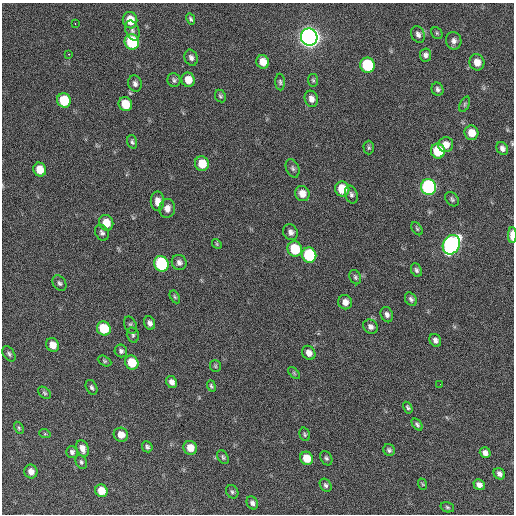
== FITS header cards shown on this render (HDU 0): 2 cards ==
NAXIS1  =                  512 / Axis length
NAXIS2  =                  512 / Axis length

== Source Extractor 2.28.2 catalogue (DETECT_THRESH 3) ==
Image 512 x 512 px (HDU 0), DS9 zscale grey, 1 PNG px = 1 image px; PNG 516 x 516 px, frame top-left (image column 1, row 512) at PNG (2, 3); each listed source drawn as its Kron ellipse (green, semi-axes under 4 px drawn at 4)
Background 247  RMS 16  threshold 47.2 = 3 sigma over >= 5 px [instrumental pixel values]
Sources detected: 104; all 104 listed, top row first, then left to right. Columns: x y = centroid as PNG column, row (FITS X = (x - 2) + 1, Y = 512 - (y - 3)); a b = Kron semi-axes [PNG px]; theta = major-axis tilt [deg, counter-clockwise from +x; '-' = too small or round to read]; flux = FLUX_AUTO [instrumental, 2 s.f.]
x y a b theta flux
191 19 6 4 -63 1900
130 20 8 7 - 22000
75 24 3 2 - 1800
132 30 10 6 -68 3900
437 33 6 5 - 1600
418 34 9 6 -68 3900
309 37 8 8 - 890000
454 41 9 7 -79 4300
132 42 8 7 - 76000
68 54 3 2 - 3300
426 55 6 5 - 3600
191 58 8 6 -67 3700
263 62 7 6 - 12000
477 62 8 7 - 11000
367 65 8 7 - 71000
174 80 7 6 - 2500
188 80 7 6 - 12000
313 80 6 5 - 1800
280 82 8 5 -88 2200
135 84 8 7 - 3900
438 89 7 5 -68 2800
220 96 6 5 - 2000
311 99 8 6 -72 6100
64 100 7 6 - 38000
125 104 7 6 - 24000
465 104 8 4 68 1800
471 133 7 7 - 14000
132 142 7 5 -74 2100
446 145 7 7 - 9000
369 148 7 5 -90 1800
502 148 7 5 -59 3700
438 151 7 7 - 42000
202 164 7 7 - 20000
293 168 10 6 -68 2900
40 170 7 6 - 16000
429 187 8 7 - 190000
342 189 7 7 - 24000
302 193 8 7 - 9100
351 195 9 6 -73 3100
452 199 8 6 -49 2300
157 201 10 7 89 7700
167 208 9 8 - 6500
106 223 8 7 - 15000
417 229 7 4 -54 1800
291 232 8 7 - 4400
102 233 8 6 -60 3200
512 235 8 3 90 16000
217 244 5 4 - 1400
451 245 10 8 61 330000
295 249 8 7 - 42000
309 255 8 7 - 71000
179 262 8 7 - 4300
161 264 8 7 - 98000
416 270 7 5 -66 2600
355 277 7 5 -63 2200
59 283 8 6 -56 2700
175 297 7 4 -60 1700
411 299 7 5 -56 2900
345 302 7 7 - 6600
387 315 8 6 -66 3900
149 323 7 5 -67 4100
130 325 9 6 -69 2500
370 327 8 6 -39 4300
104 329 7 6 - 37000
133 335 8 6 -76 2300
435 340 7 5 -57 3900
53 345 7 6 - 11000
121 351 6 6 - 2900
309 353 7 6 - 7000
9 354 8 5 -56 2500
105 361 7 4 -27 1600
132 362 7 6 - 25000
215 366 6 5 - 1600
294 373 7 4 -46 1400
172 382 6 5 - 5100
440 384 2 2 - 1300
211 386 6 4 -69 1900
92 387 8 5 -64 2500
44 393 7 5 -41 1900
408 408 6 4 -59 2000
417 424 7 4 -48 2100
19 428 6 4 -61 1500
45 434 6 3 -18 1100
305 434 7 5 -75 1800
121 435 7 7 - 9400
147 447 6 5 - 2300
82 448 8 6 -68 6700
190 448 7 6 - 13000
389 450 6 5 - 2200
72 452 6 6 - 2700
485 453 5 5 - 4600
223 457 8 5 -60 2000
307 458 7 6 - 18000
326 458 7 5 -60 2300
81 462 7 5 -63 2200
31 472 7 6 - 7500
499 474 6 5 - 4000
422 484 6 3 -70 1200
326 485 7 5 -57 2400
479 485 6 5 - 4800
101 491 6 6 - 15000
232 492 7 5 -55 2200
252 503 7 5 -62 3500
447 507 7 5 -18 1800
At the frame edge (FLAGS 8, measured only in part): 2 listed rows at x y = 502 148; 512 235